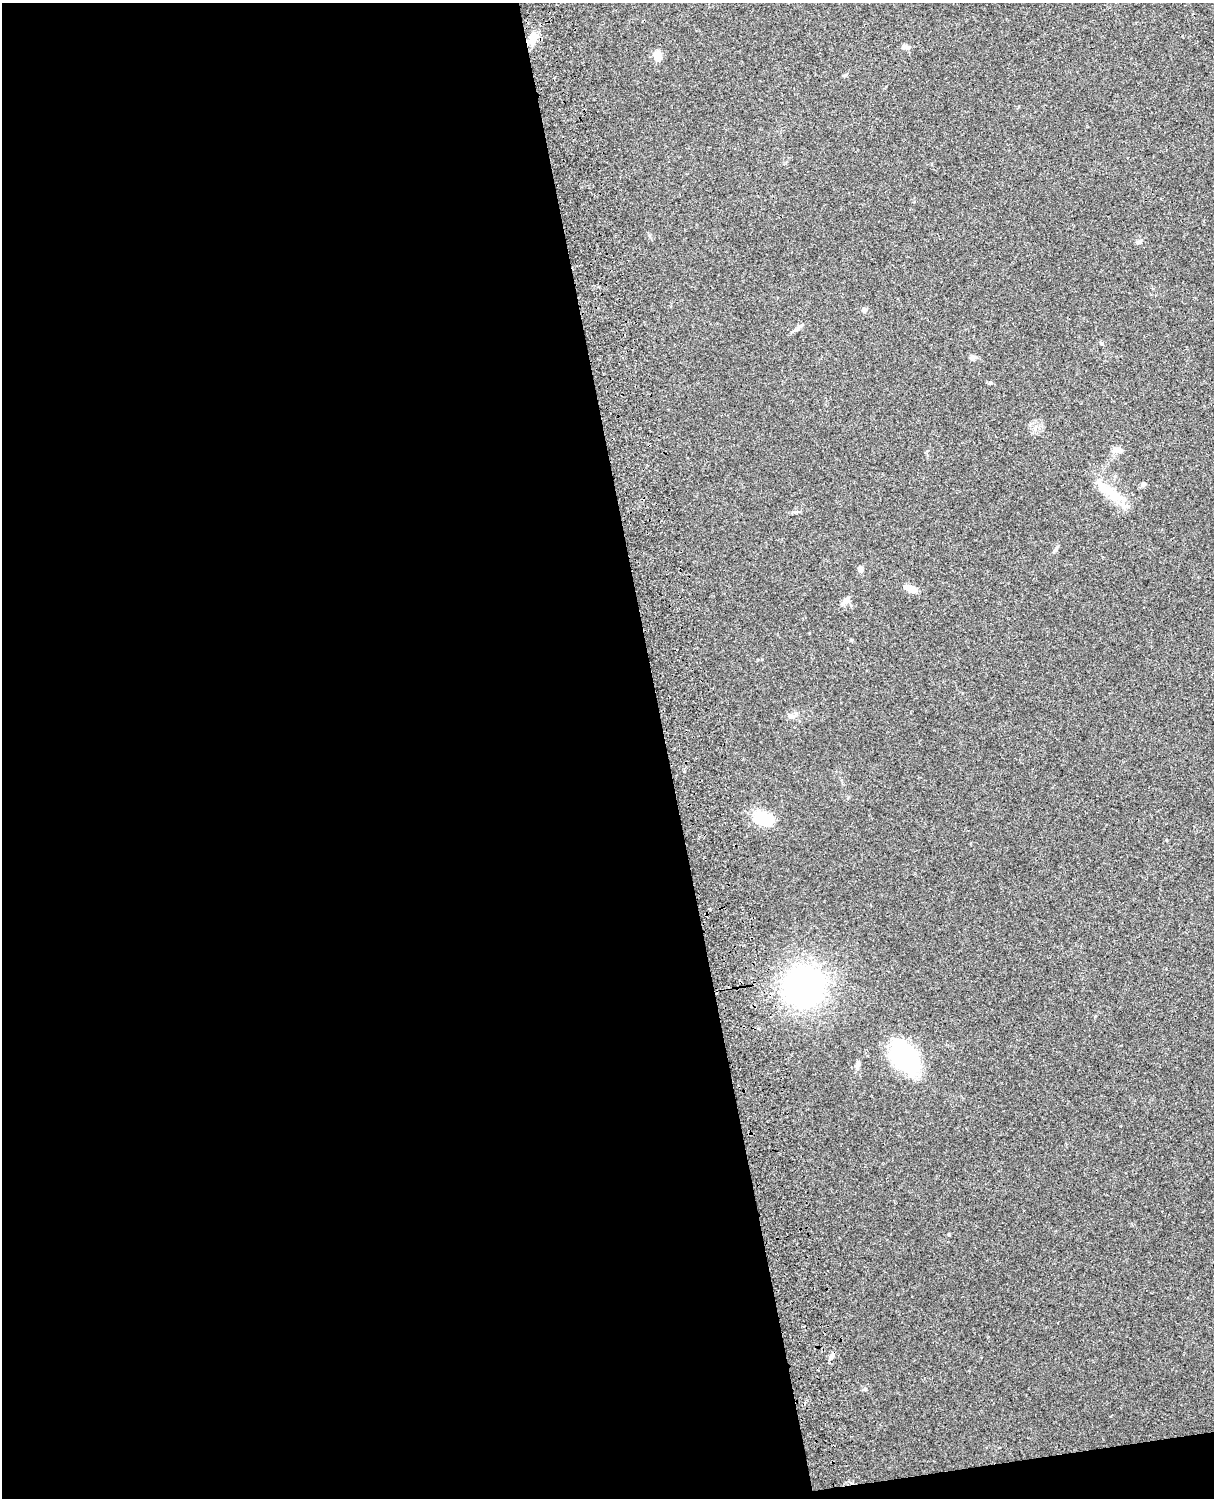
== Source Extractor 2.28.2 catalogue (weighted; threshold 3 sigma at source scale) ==
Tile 9 of 4 x 3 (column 1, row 3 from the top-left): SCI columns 119-1330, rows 165-1660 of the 5088 x 4928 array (HDU 1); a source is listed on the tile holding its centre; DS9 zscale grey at full resolution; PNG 1216 x 1500 px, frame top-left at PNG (2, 3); no overlay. Shown black and unused: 56% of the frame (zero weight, under 3 of 4 exposures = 6% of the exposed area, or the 3 px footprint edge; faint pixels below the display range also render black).
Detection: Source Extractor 2.28.2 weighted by HDU 2 'WHT'; one run over the whole footprint, this tile lists its part. Background 0.24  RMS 0.0087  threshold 0.0389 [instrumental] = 3 sigma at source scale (4.5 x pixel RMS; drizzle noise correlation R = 1.50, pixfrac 1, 0.05/0.05 arcsec/px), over >= 5 px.
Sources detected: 22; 1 inside a brighter object's white glare — not listed; the other 21 listed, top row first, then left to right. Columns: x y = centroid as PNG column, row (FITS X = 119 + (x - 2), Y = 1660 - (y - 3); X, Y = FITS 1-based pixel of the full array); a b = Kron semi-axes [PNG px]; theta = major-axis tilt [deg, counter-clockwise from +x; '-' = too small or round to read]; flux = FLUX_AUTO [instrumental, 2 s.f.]
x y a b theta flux
533 38 13 12 - 8
905 47 10 6 -11 2.9
657 55 14 8 84 6.1
1139 242 10 3 21 1.4
864 309 6 6 - 2.5
797 329 14 3 34 2.6
1101 343 6 4 -45 1.1
973 357 8 6 1 2.5
1117 450 16 7 -2 4.3
1143 484 7 5 -10 1.6
1109 491 44 10 -34 22
1056 549 10 3 50 1.5
860 569 6 5 - 3.7
910 589 16 7 -20 6.8
846 601 11 7 48 4.1
792 716 8 6 -20 2.8
764 818 25 15 -22 24
804 986 30 29 - 250
903 1055 35 21 -52 98
858 1065 8 6 82 2.8
831 1357 11 5 50 2.8
Unlisted compact peaks at least as high as the median listed source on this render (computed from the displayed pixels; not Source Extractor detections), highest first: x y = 990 382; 866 1389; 949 1235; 1166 840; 851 640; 796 512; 845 75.